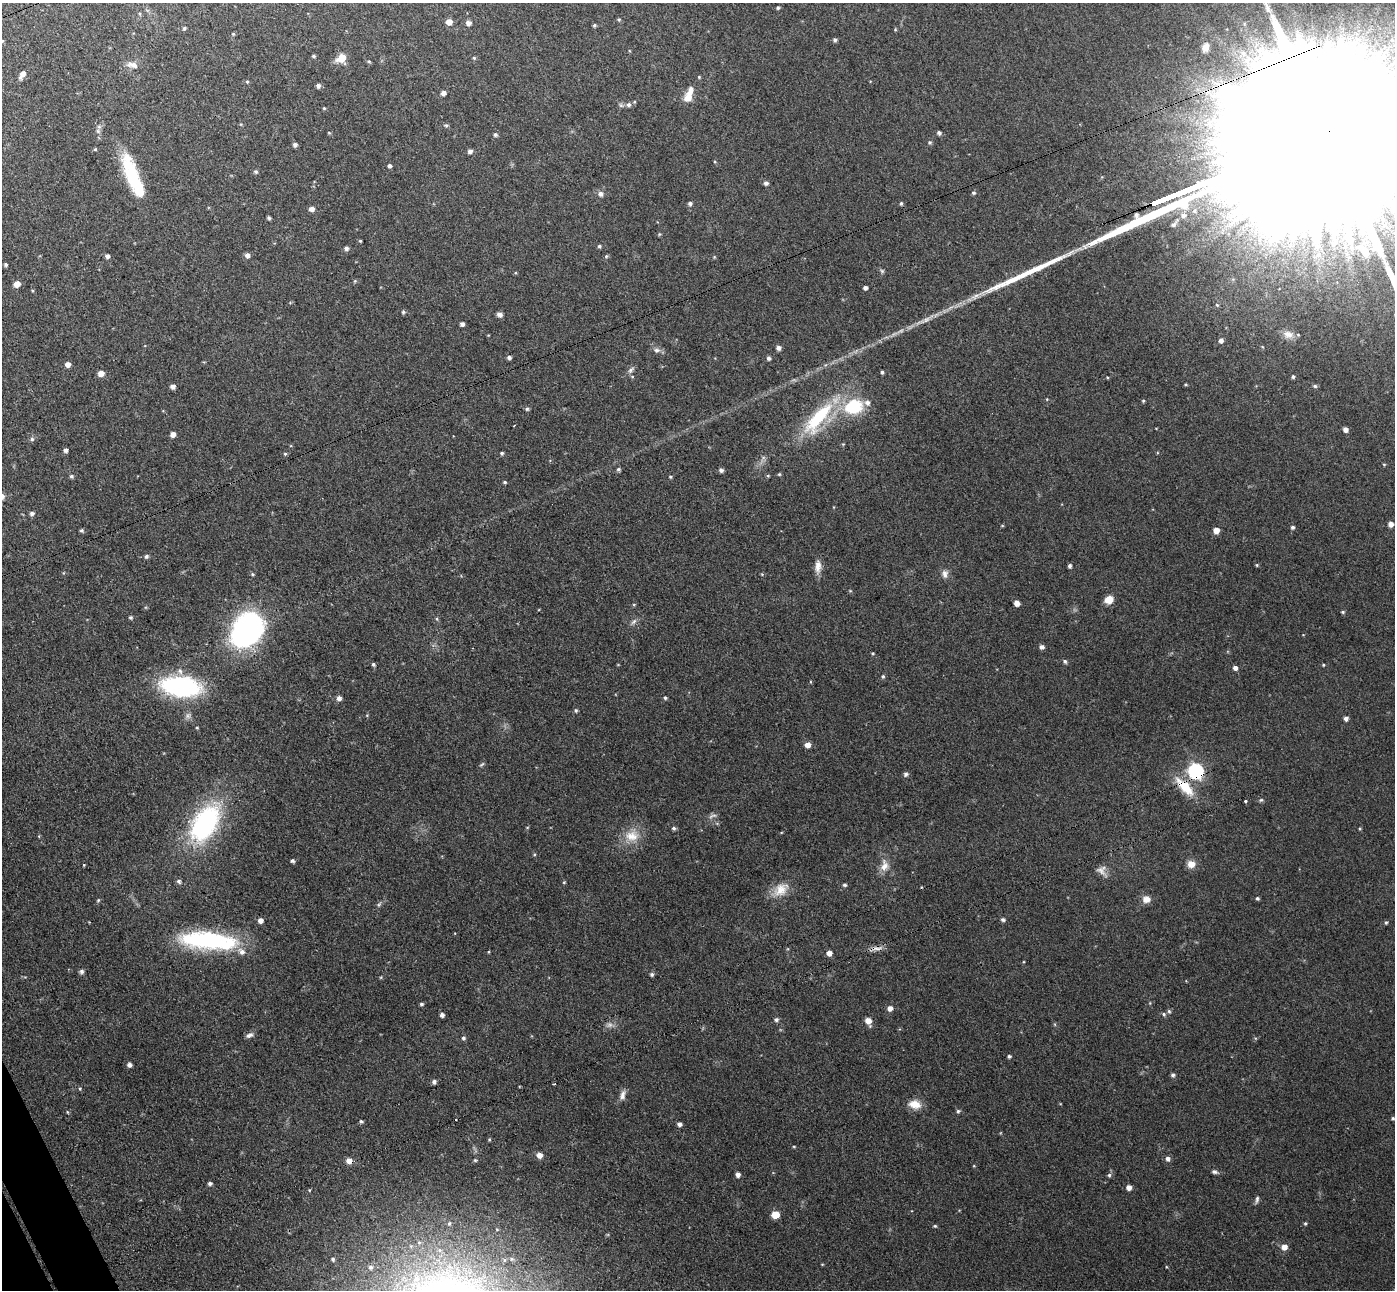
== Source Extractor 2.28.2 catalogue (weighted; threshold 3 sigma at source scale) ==
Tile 7 of 4 x 4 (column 3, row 2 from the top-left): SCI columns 2841-4233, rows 2756-4043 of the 5678 x 5642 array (HDU 1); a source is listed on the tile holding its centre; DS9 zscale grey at full resolution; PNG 1397 x 1292 px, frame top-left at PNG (2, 3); no overlay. Shown black and unused: <1% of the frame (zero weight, under 3 of 4 exposures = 5% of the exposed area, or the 3 px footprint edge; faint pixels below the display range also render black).
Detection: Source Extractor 2.28.2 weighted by HDU 2 'WHT'; one run over the whole footprint, this tile lists its part. Background 0.0901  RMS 0.0082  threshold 0.0367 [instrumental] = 3 sigma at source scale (4.5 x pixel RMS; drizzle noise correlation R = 1.50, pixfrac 1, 0.05/0.05 arcsec/px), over >= 5 px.
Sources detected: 213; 1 too faint to see at this stretch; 1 inside a brighter object's white glare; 1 cosmic-ray / hot-pixel residue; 2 long thin detections or spike segments (spike, bleed or trail) — not listed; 4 inside a brighter listed object's ellipse — not listed separately; the other 204 listed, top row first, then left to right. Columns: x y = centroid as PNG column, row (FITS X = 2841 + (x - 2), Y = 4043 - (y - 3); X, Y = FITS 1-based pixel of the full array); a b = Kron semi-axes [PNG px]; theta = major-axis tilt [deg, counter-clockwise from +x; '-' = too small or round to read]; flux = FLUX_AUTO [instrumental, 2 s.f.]
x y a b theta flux
778 8 4 3 - 1.2
619 19 5 4 - 1
449 22 5 5 - 9.4
468 23 6 5 - 3.8
594 25 5 4 - 1.1
184 28 5 4 - 1.3
895 29 4 4 - 0.85
233 34 5 4 - 0.94
835 40 5 4 - 1.8
2 41 5 4 - 0.82
1205 47 13 10 67 7.9
1243 53 6 6 - 1.8
314 56 5 4 - 1.1
341 58 12 10 30 8.9
474 58 5 4 - 1.1
369 61 5 4 - 0.92
133 65 15 7 -11 5.6
23 73 6 5 - 4.3
699 77 4 4 - 0.88
247 82 5 4 - 1.1
318 86 5 5 - 2.5
443 93 4 4 - 3.6
688 97 13 10 62 8.6
621 105 7 5 -44 1.8
628 105 7 6 - 2.4
324 108 4 4 - 0.9
446 125 5 5 - 1.2
329 133 5 3 - 0.67
939 133 5 4 - 2.2
495 135 6 5 - 1.8
930 142 5 5 - 1.4
295 145 4 4 - 2.5
95 149 4 4 - 0.93
470 151 5 5 - 2.9
389 166 4 4 - 2
256 172 5 5 - 1.6
133 179 57 16 -70 51
766 183 5 5 - 2.6
973 193 5 5 - 1.4
600 194 7 7 - 3.1
901 203 4 4 - 1.3
690 204 5 5 - 1.9
311 209 5 5 - 4.4
269 218 4 3 - 1.5
1174 225 10 5 36 2.4
659 234 5 4 - 0.89
360 241 3 3 - 0.78
599 246 4 4 - 1.4
346 248 5 5 - 2.4
1364 251 25 11 -48 16
247 255 6 5 - 3.2
107 256 5 4 - 2.6
606 256 5 4 - 1.2
714 257 5 4 - 0.79
6 264 5 4 - 1.5
355 281 5 5 - 0.96
17 284 6 5 - 6.9
865 288 4 4 - 2.7
1217 305 6 3 -44 0.98
403 312 5 4 - 1.5
499 315 7 5 -35 2.8
462 324 4 4 - 2.7
1288 334 15 11 -17 6.3
1221 340 5 5 - 2.9
778 348 5 5 - 2.8
657 350 9 7 4 3.1
509 358 4 4 - 2.2
768 358 5 4 - 2.2
204 362 4 4 - 0.69
68 364 5 5 - 5
631 370 11 5 43 2.6
882 372 4 3 - 1.5
101 373 6 5 - 6.5
1293 376 4 4 - 1.5
1186 384 4 3 - 0.84
173 386 5 5 - 3.6
1315 386 6 4 -14 1.6
1143 401 4 4 - 0.89
854 406 17 14 19 44
527 409 5 5 - 1.4
818 418 59 19 50 59
1345 430 5 4 - 4.3
173 434 5 4 - 5.3
32 439 6 5 - 1.7
843 444 4 4 - 0.72
65 450 4 4 - 2.5
502 453 5 4 - 1.3
285 454 5 4 - 1
1384 464 5 3 - 0.8
618 469 6 4 22 1.4
721 470 5 4 - 2.4
779 474 5 4 - 1
71 476 5 5 - 1.8
670 477 5 4 - 0.92
505 482 5 4 - 1.1
32 513 6 5 - 2.3
1391 524 5 5 - 4.7
1292 527 5 4 - 1.8
1216 530 5 5 - 7.7
82 531 6 5 - 1.4
146 556 6 5 - 1.8
1257 565 4 4 - 0.86
818 566 17 7 88 6.5
1070 566 4 3 - 1.9
252 574 5 4 - 1
945 574 12 8 -86 4.1
1109 600 9 7 25 8.9
1017 603 5 4 - 5.8
634 605 5 3 - 0.84
1343 612 5 4 - 1.3
130 617 5 4 - 1.4
437 619 6 3 -71 1
634 622 10 6 45 2.6
247 630 33 23 52 230
1042 647 5 5 - 2.5
873 653 4 3 - 0.86
1065 661 5 5 - 1.7
373 664 5 4 - 1.4
1323 665 4 3 - 0.74
1235 668 5 4 - 3.5
883 676 5 5 - 1.5
181 686 32 16 -6 140
339 698 5 5 - 3.2
665 698 4 4 - 1.5
576 710 5 5 - 1.4
1346 718 4 4 - 3.3
197 727 4 3 - 0.72
807 745 6 5 - 5.8
482 764 8 4 44 1.3
1195 771 7 6 - 210
906 774 6 5 - 2.1
1185 787 33 12 -46 23
1261 800 5 5 - 1.4
1245 801 3 3 - 2.6
712 816 13 5 13 2.5
205 823 40 23 58 130
674 828 5 5 - 1.7
1360 829 4 3 - 0.84
632 836 21 16 1 15
292 861 4 4 - 1.9
1191 864 8 7 - 7.8
884 865 18 11 85 8.3
1102 871 16 10 -53 5.4
179 881 6 6 - 2.1
564 882 5 4 - 0.82
845 885 5 4 - 1.4
781 890 23 15 40 14
1257 898 5 4 - 1.4
1146 899 8 7 - 6.7
98 900 5 4 - 1
379 904 7 4 45 1.5
260 920 5 5 - 4.3
1003 920 5 4 - 1.9
1386 922 5 4 - 1.2
208 940 64 18 -4 110
877 949 22 5 12 4.9
488 952 4 3 - 0.73
829 953 5 5 - 5.1
82 971 6 6 - 2
652 974 5 5 - 1.6
381 977 5 3 - 0.71
421 1004 4 3 - 1.6
890 1008 5 5 - 4.5
1169 1011 5 4 - 1.3
1164 1014 5 5 - 1.7
442 1015 4 4 - 2.8
776 1020 6 5 - 2
868 1021 8 6 -66 6.4
250 1035 10 6 26 2.8
463 1038 5 5 - 1.6
1009 1056 4 4 - 1.5
129 1065 5 5 - 2.6
1173 1075 5 5 - 1.9
434 1082 5 4 - 2.7
554 1084 3 2 - 0.77
80 1089 4 3 - 0.89
622 1095 13 7 75 4.2
915 1104 16 10 -10 9.9
958 1111 5 5 - 1.5
67 1112 5 3 - 0.68
1393 1118 5 4 - 1.1
361 1121 5 5 - 1.4
679 1124 5 4 - 3
489 1139 4 4 - 0.88
794 1146 4 3 - 0.66
539 1155 6 5 - 5.3
1168 1159 7 6 - 2.7
475 1160 5 5 - 1.1
349 1161 7 6 - 5.5
974 1166 4 3 - 0.61
1214 1172 7 5 -16 2.1
738 1174 4 4 - 3.9
1109 1175 5 5 - 1.5
210 1184 5 4 - 1.9
1129 1187 5 5 - 4.8
1257 1199 10 4 77 2
775 1215 5 5 - 16
1305 1223 5 4 - 0.99
449 1224 6 4 63 1.4
935 1226 5 4 - 1
1284 1247 6 5 - 6.7
333 1259 4 4 - 1.5
822 1264 5 3 - 0.64
370 1267 7 6 - 3.1
Overlapping masked pixels (flux is a lower limit): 4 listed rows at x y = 1195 771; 1185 787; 877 949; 349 1161
Isophote crosses this tile's border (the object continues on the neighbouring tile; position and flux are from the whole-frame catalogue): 1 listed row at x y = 2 41